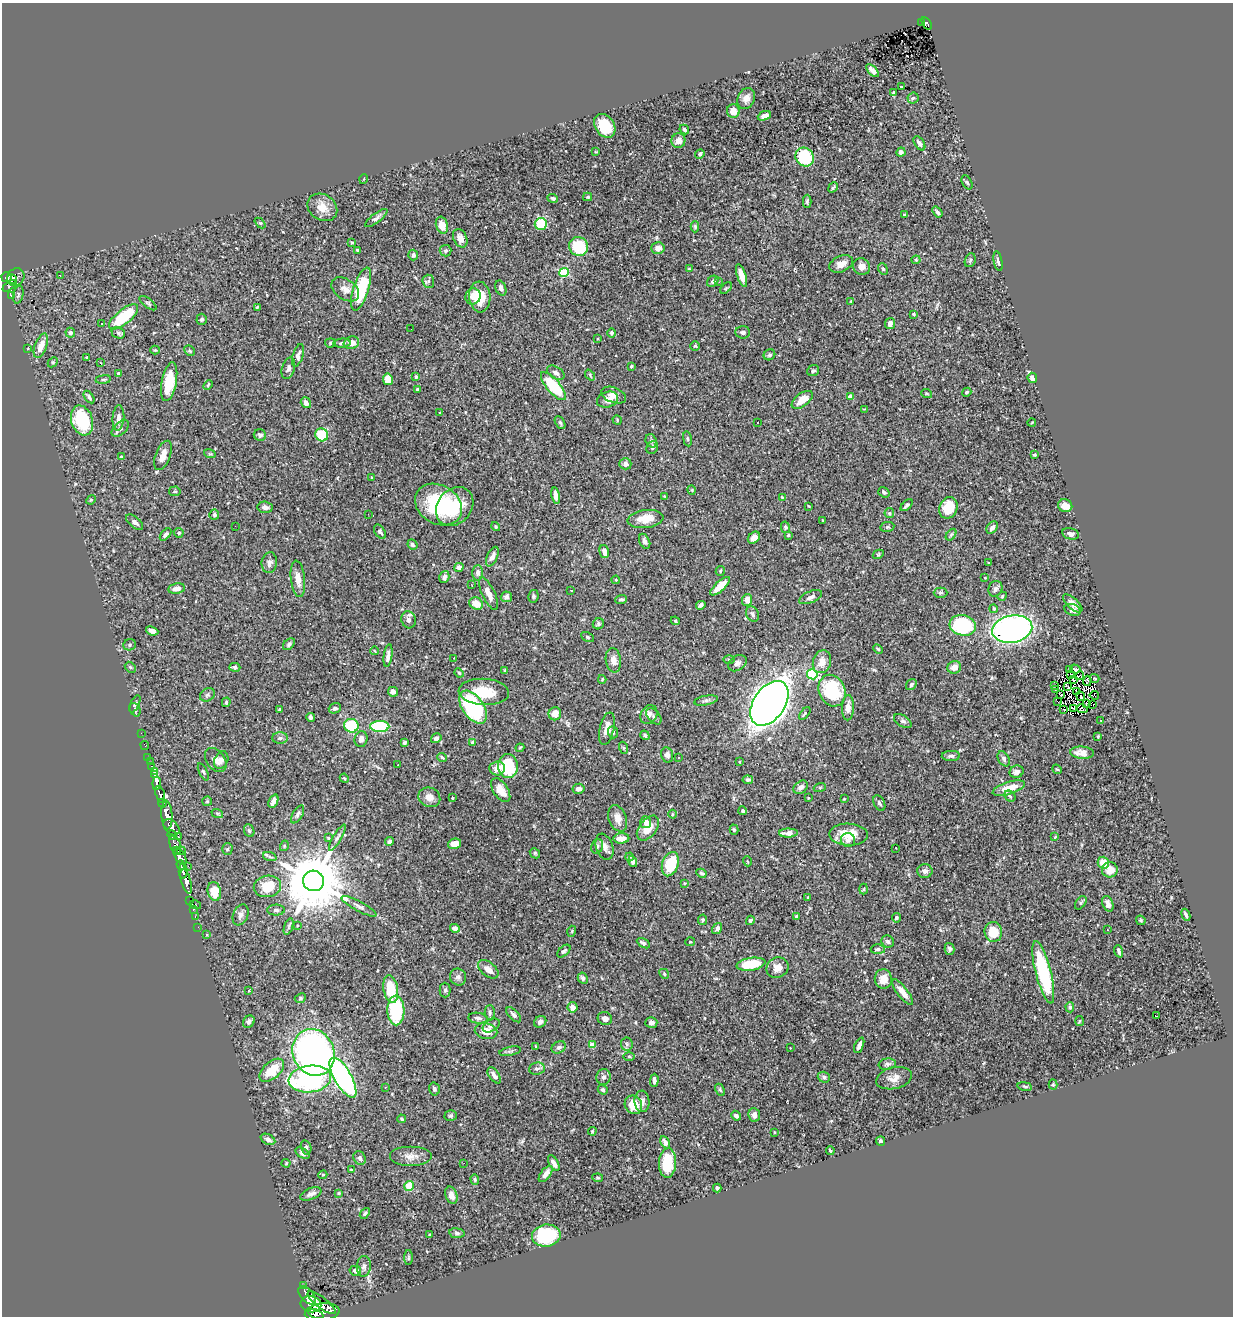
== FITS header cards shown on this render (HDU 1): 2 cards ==
NAXIS1  =                 1231
NAXIS2  =                 1314

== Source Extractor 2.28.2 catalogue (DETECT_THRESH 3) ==
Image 1231 x 1314 px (HDU 1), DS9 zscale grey, 1 PNG px = 1 image px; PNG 1235 x 1318 px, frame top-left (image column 1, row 1314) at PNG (2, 3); each listed source drawn as its Kron ellipse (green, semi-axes under 4 px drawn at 4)
Background 0.608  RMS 0.025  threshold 0.076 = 3 sigma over >= 5 px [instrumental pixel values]
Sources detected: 494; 2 with non-positive FLUX_AUTO (blend fragments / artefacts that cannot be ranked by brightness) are neither listed nor drawn; the other 492 listed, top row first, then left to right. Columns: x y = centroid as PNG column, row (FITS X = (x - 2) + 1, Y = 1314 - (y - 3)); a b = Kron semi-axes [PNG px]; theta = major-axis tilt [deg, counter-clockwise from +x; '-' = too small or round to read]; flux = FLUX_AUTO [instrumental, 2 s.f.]
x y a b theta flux
921 23 2 2 - 5.7
927 23 7 4 -58 47
872 71 8 4 -43 8.9
902 87 3 2 - 1.2
893 93 3 2 - 1.7
913 98 5 5 - 2.7
746 99 11 8 66 11
733 111 6 6 - 17
764 116 7 4 22 9.8
605 126 13 9 -56 48
684 129 5 4 - 3.2
678 141 7 7 - 11
919 143 8 4 -57 5.9
596 152 3 2 - 1.2
901 152 5 4 - 4.8
700 154 5 4 - 3.6
805 157 10 9 - 74
364 179 5 3 - 1.4
967 182 7 5 -62 2.8
833 187 5 3 - 2.6
588 197 4 4 - 1.8
553 198 5 4 - 3.5
807 201 6 3 89 2.7
322 207 16 13 -35 22
937 212 6 3 -52 3.7
905 215 4 3 - 2.8
376 218 13 4 38 6.5
260 223 6 4 -42 1.9
541 224 6 5 - 55
442 225 8 6 -71 18
695 227 6 4 -90 2.3
460 238 10 6 -65 11
352 243 4 3 - 1.9
579 247 9 9 - 80
658 248 7 6 - 11
358 250 4 3 - 2.9
445 251 6 5 - 3
413 255 5 5 - 4.7
916 260 4 4 - 1.9
970 260 7 5 68 3
998 261 10 4 -79 4.6
841 264 12 8 23 15
862 267 9 8 - 11
689 269 4 3 - 1.7
883 269 6 4 -68 3
564 272 5 4 - 100
60 275 3 3 - 1.3
742 275 12 4 -71 16
7 277 5 5 - 300
16 277 9 8 - 320
12 279 5 4 - 210
428 281 6 6 - 3.5
713 281 6 5 - 4.3
719 282 3 3 - 3.6
9 286 8 3 36 140
501 288 8 5 -67 7.1
726 288 7 4 45 2.5
345 289 15 10 -35 13
361 289 22 7 73 97
11 295 4 3 - 41
18 295 9 5 77 3.3
473 296 8 7 - 11
480 297 15 10 -85 36
851 301 4 3 - 1.5
148 303 10 4 -38 3.4
257 307 4 3 - 1.6
914 314 4 3 - 1.5
124 317 18 7 39 90
202 319 5 5 - 4.5
890 323 5 5 - 8.5
102 324 3 2 - 1.9
411 329 3 2 - 1.2
743 332 7 6 - 5.5
70 333 5 5 - 4.6
118 333 7 5 -23 3.4
612 333 5 4 - 3
598 339 2 2 - 1.4
330 343 5 4 - 2.2
342 343 8 4 5 4.2
351 343 8 6 18 13
41 346 13 6 69 19
695 346 4 4 - 2.3
28 348 4 3 - 1.2
155 350 4 4 - 1.7
189 351 6 4 -45 2.5
298 355 11 5 73 6.9
769 355 6 5 - 3.4
87 357 3 2 - 1.5
53 362 6 4 44 2.1
101 363 3 2 - 1.5
631 366 3 2 - 1.9
288 368 11 6 73 5.9
813 371 6 5 - 3.6
556 373 10 5 -32 5.8
119 374 4 3 - 6.3
590 375 6 4 -49 2
416 377 4 3 - 2.1
1032 378 5 4 - 12
103 379 7 4 8 2.6
388 379 6 5 - 25
169 382 20 7 79 50
208 385 5 3 - 1.8
553 386 17 6 -49 88
417 389 3 3 - 2.1
967 392 5 4 - 2.3
927 394 5 3 - 1.6
614 395 13 7 -21 10
89 397 7 4 -54 3.5
850 397 4 4 - 14
608 400 11 7 19 15
802 400 12 6 37 27
306 403 6 4 -53 8.9
864 409 3 3 - 1.4
439 413 3 2 - 1
118 418 12 6 86 10
82 420 15 10 -73 88
617 420 5 4 - 2
560 422 7 4 -62 2.8
757 422 2 2 - 1.2
1032 422 4 2 - 1.3
120 428 10 6 43 4.9
260 435 6 5 - 5.2
322 435 7 6 - 55
687 439 8 4 -81 2.2
651 441 7 5 -71 3.9
652 448 7 5 61 3.4
210 454 6 3 -19 2
163 455 15 7 70 14
1034 455 3 3 - 2.1
121 457 4 3 - 2.8
625 464 6 5 - 6.6
371 477 4 2 - 0.98
692 490 5 3 - 1.4
175 491 6 5 - 2.5
884 492 6 5 - 3.8
556 495 8 4 -80 8.1
664 496 3 3 - 1.1
782 497 4 2 - 1.3
91 500 5 4 - 1.8
438 505 25 19 -31 140
907 505 7 3 44 3.9
455 506 21 17 50 56
809 506 3 2 - 1.5
1065 506 7 6 - 18
265 507 7 5 -5 6.3
948 508 11 9 68 40
889 513 5 4 - 2.3
368 514 2 2 - 0.96
214 515 5 5 - 3.8
645 519 18 9 7 27
823 520 3 2 - 1.5
135 522 10 5 -40 6.5
235 526 2 2 - 1.3
496 526 5 3 - 1.8
785 527 6 4 -76 2.9
887 527 7 5 11 2.7
992 527 7 5 53 6.1
380 532 8 5 -57 3.9
179 533 5 4 - 3.2
166 534 7 4 47 4.2
1071 534 8 5 -14 6.4
788 535 3 3 - 2.4
951 535 6 4 53 2.5
754 538 7 5 44 9
645 541 8 5 -65 5.5
412 545 5 4 - 3.3
604 552 6 4 -74 9.2
878 554 6 4 30 1.9
492 556 10 5 65 8.1
269 563 10 7 82 7.5
988 563 4 2 - 1.2
459 567 5 4 - 7.7
720 571 5 4 - 1.9
478 573 7 5 88 6.2
444 577 6 5 - 5.5
985 578 2 2 - 1.3
298 579 18 7 -83 15
616 580 4 4 - 1.6
471 584 3 2 - 2.5
720 586 12 5 43 24
176 588 8 5 11 12
995 589 8 6 64 6.1
571 590 3 2 - 1.6
940 593 7 5 0 3.3
489 594 18 6 -65 14
533 596 6 5 - 3.5
1002 596 5 4 - 2
506 597 6 5 - 5.2
810 597 12 5 23 7.8
621 600 6 4 2 3.2
747 600 6 5 - 11
1073 603 12 5 -43 12
476 604 7 6 - 19
701 605 5 4 - 4.6
994 609 4 4 - 2.6
1072 610 8 5 -20 7.5
752 614 8 6 -66 4.8
409 620 9 7 -75 6.4
675 621 5 3 - 1.9
598 624 6 5 - 3.2
963 625 13 10 -16 150
1012 629 20 13 11 670
152 631 6 4 -21 8.6
587 637 7 4 -27 2.6
289 644 7 4 47 4.4
130 645 6 5 - 3.1
878 649 6 3 -44 1.9
375 651 4 2 - 1.3
388 656 11 4 83 7
454 658 3 3 - 1.8
729 659 5 3 - 1.7
613 660 12 7 -81 15
822 662 12 9 71 17
737 663 10 7 33 6.5
130 667 6 4 -45 2.6
235 667 5 4 - 4.1
954 667 7 6 - 13
1070 669 3 3 - 5
1075 669 5 3 - 0.87
505 670 4 3 - 1.9
459 673 5 4 - 2.2
812 674 5 5 - 130
1070 674 3 2 - 1.4
1079 676 5 2 - 0.21
1095 678 5 3 - 1.7
602 679 4 3 - 1.6
1073 680 3 2 - 1.3
1087 681 5 2 - 0.92
911 684 6 4 55 4.2
1054 686 3 2 - 2.3
1068 686 4 2 - 2.2
1055 690 2 2 - 4.2
832 691 16 13 -67 93
1076 691 3 2 - 0.95
393 692 5 4 - 5.9
484 692 25 13 -4 50
207 695 8 6 33 4.2
1061 695 3 2 - 1.3
1094 695 4 2 - 1.3
1081 696 5 2 - 3
706 700 12 4 11 4.2
226 702 5 3 - 2.2
1058 702 3 2 - 1.6
769 703 25 15 56 2300
135 704 9 4 64 3.1
1086 704 3 2 - 1.2
1093 704 2 2 - 3.1
473 707 18 10 -56 160
335 708 6 5 - 5.4
848 708 13 6 88 13
1074 708 3 2 - 1.3
280 709 3 3 - 2.6
1063 709 3 2 - 2.8
1082 709 5 2 - 0.49
135 710 7 5 -67 3.4
555 714 6 6 - 15
649 714 10 8 59 8.6
805 714 7 3 52 2.1
654 716 9 5 -49 5
311 717 4 4 - 3.4
1101 720 3 2 - 1.1
903 721 10 5 -33 3.9
351 726 7 6 - 110
380 726 9 5 -1 130
607 729 16 7 78 14
613 732 6 5 - 3
141 733 2 2 - 6.7
645 735 5 4 - 3.3
1098 736 3 2 - 1.6
280 738 8 5 0 4.6
436 738 5 4 - 4
361 739 8 6 77 8.2
404 743 3 3 - 2.9
473 743 4 4 - 5
145 745 4 2 - 7.3
520 748 4 3 - 1.9
624 748 6 4 -71 1.6
1082 753 12 6 -4 16
667 755 8 6 -71 6.3
951 756 9 5 1 4.3
148 757 2 2 - 8.7
442 757 5 3 - 2.4
679 758 3 3 - 5.1
1004 759 8 5 -61 4.9
216 760 13 9 -53 9.6
221 760 9 6 65 5.6
150 762 2 2 - 5.3
740 762 4 3 - 1.3
398 765 3 2 - 2.1
152 766 4 3 - 36
508 766 12 10 -82 89
497 768 8 7 - 11
1057 769 5 4 - 1.8
155 771 4 3 - 12
203 772 9 4 -66 2.6
1016 772 7 6 - 9.4
155 775 4 3 - 67
344 778 5 3 - 1.6
748 780 5 4 - 3.1
157 783 6 3 84 240
801 787 8 6 40 8.2
820 787 6 4 19 2
1009 788 17 6 18 30
579 789 6 5 - 6.8
501 790 13 7 -56 18
160 794 9 4 -73 840
1010 796 6 5 - 2.9
429 797 11 9 -25 13
452 798 3 3 - 3
808 798 3 2 - 1.4
844 799 3 2 - 1.2
207 801 5 5 - 2.1
273 801 7 4 66 7.9
162 803 4 3 - 260
879 803 8 5 -62 4.6
743 811 4 4 - 2.9
217 813 6 3 -18 1.8
298 814 10 5 59 4.6
672 814 4 3 - 1.5
167 815 14 5 -87 1900
618 818 14 9 -70 15
646 822 6 5 - 12
171 827 9 6 -45 860
648 828 14 8 51 23
734 830 5 4 - 2.6
249 831 6 5 - 2.8
788 833 9 4 1 12
848 834 19 11 -1 34
172 835 4 4 - 340
179 837 4 3 - 64
337 837 15 4 60 5.4
1055 837 4 3 - 1.8
328 838 4 3 - 1.8
621 838 8 5 2 13
848 840 7 7 - 6.1
389 842 4 4 - 6.3
455 844 6 5 - 17
175 845 10 5 -72 420
284 846 5 3 - 1.4
597 846 7 5 72 4.3
604 847 13 8 -71 11
896 848 3 2 - 2.9
227 849 5 5 - 2.7
177 851 3 3 - 110
182 851 4 3 - 150
535 853 5 4 - 2.2
180 857 9 5 -61 360
270 857 7 4 -19 2.9
630 857 4 3 - 2.3
633 861 5 4 - 4.7
747 861 5 3 - 1.4
1103 863 6 5 - 23
670 864 12 8 71 71
181 865 5 3 - 300
188 866 2 2 - 7.3
1110 870 8 7 - 17
183 871 8 4 90 330
925 871 7 6 - 6.4
701 873 5 4 - 2.7
186 881 12 5 -74 1200
313 881 10 10 - 15000
685 883 3 3 - 1.5
267 886 14 10 10 49
864 889 5 3 - 1.7
214 891 9 6 -78 34
808 897 3 3 - 1.9
190 900 2 2 - 8.3
1081 903 7 4 55 2.9
1108 904 8 5 -69 8.2
195 905 6 3 -16 59
359 906 19 5 -28 7.6
193 910 3 2 - 13
276 910 9 5 1 4.1
241 915 11 7 66 6.9
1186 915 6 3 -67 4.1
796 916 4 3 - 2
195 917 3 2 - 13
896 918 4 4 - 3.1
702 920 5 4 - 2.5
750 920 5 4 - 3
1141 920 5 4 - 2.3
297 925 3 2 - 1.3
288 926 9 4 71 3.5
198 927 2 2 - 6.2
455 928 5 4 - 7.2
717 928 6 4 56 6.1
1107 930 3 2 - 1.8
572 931 5 3 - 1.5
993 932 10 8 -84 35
207 935 4 2 - 1.3
888 941 6 6 - 4.4
690 942 5 4 - 1.8
643 943 7 4 -29 5.2
878 949 7 5 -2 3.4
949 949 6 4 -75 4.2
564 951 8 4 43 3.5
1119 951 6 3 -71 4.6
751 964 14 6 9 60
777 968 11 10 - 13
488 969 12 7 -38 14
1043 972 32 7 -76 150
664 974 5 4 - 2.1
458 977 8 8 - 5.6
583 978 6 5 - 5.1
883 979 10 8 -85 16
391 989 14 7 -80 52
445 990 7 5 -90 3.8
249 991 3 2 - 1.9
903 992 15 5 -52 15
300 998 6 4 24 2.4
572 1007 5 5 - 11
1070 1007 5 4 - 3.5
396 1010 15 8 -89 110
490 1012 7 5 -88 3.2
514 1015 9 4 -46 5.1
1157 1016 3 2 - 19
478 1018 10 5 -7 5.7
605 1019 7 6 - 7
1079 1021 5 3 - 1.5
249 1022 6 5 - 5.5
540 1022 6 5 - 6.7
651 1022 6 5 - 6.5
491 1026 9 5 31 5.4
486 1031 11 8 -12 21
627 1044 6 6 - 4
592 1045 4 4 - 30
859 1045 8 4 66 6
536 1046 4 2 - 1.2
559 1047 7 5 31 4.7
790 1048 3 2 - 2.9
510 1051 11 3 11 3.3
314 1052 24 20 -67 630
629 1056 6 4 -1 1.9
887 1064 9 5 8 4.7
537 1068 8 6 7 5.6
272 1070 14 8 41 41
494 1075 9 5 -55 7.6
343 1077 22 8 -60 520
603 1077 8 7 - 4.7
824 1077 6 5 - 4.2
894 1078 18 10 14 16
310 1079 21 13 8 270
654 1080 6 3 89 4.8
1053 1084 5 4 - 2
1025 1086 7 3 -10 2.6
385 1087 2 2 - 0.94
434 1089 6 5 - 3.7
603 1090 5 4 - 2.9
720 1090 6 4 -64 2.2
642 1101 11 7 -85 9.5
633 1105 9 8 - 29
754 1115 7 6 - 9.8
451 1116 6 5 - 2.9
736 1116 5 4 - 5.3
401 1119 4 3 - 2.3
592 1131 4 3 - 1.7
774 1132 3 2 - 1.3
268 1139 8 5 -27 6.1
881 1141 4 4 - 3.5
665 1142 6 4 -61 6.7
306 1147 7 5 -75 3
830 1151 4 3 - 2
302 1153 8 4 -34 4.6
411 1156 21 10 0 18
360 1158 7 6 - 4.6
286 1163 4 4 - 1.6
464 1163 2 2 - 10
554 1163 9 4 -61 9.7
667 1163 15 8 87 55
351 1170 3 2 - 1.4
546 1174 9 5 52 10
323 1175 4 4 - 1.9
598 1178 5 3 - 1.8
475 1179 5 4 - 2.1
409 1186 5 5 - 40
717 1188 4 3 - 2.8
339 1193 4 3 - 1.6
311 1194 11 5 22 8.4
451 1195 9 6 -69 12
365 1213 6 3 51 3.1
457 1233 8 5 -8 3.9
430 1235 4 2 - 1.6
546 1236 14 11 10 130
408 1258 7 3 89 2.1
364 1266 10 7 84 5.8
355 1271 6 5 - 7.4
303 1285 3 3 - 53
307 1295 11 6 -48 1500
321 1303 17 5 -38 920
311 1304 10 8 -14 1700
322 1312 17 8 7 2300
316 1314 8 4 -23 830
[2 non-positive-flux detections neither listed nor drawn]